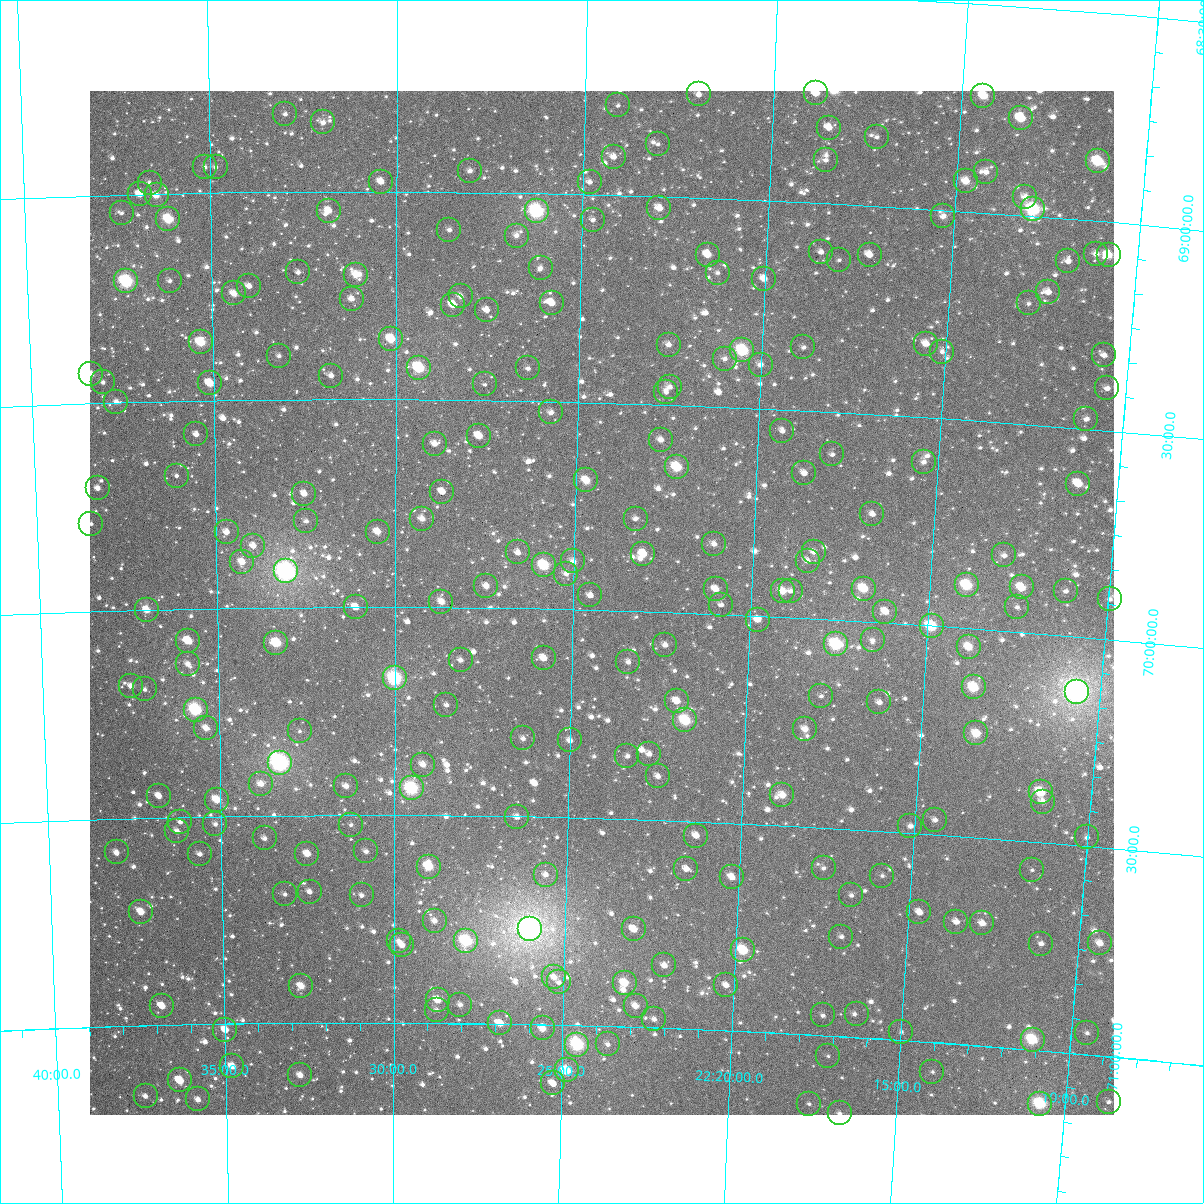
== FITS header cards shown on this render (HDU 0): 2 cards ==
NAXIS1  =                 1024
NAXIS2  =                 1024

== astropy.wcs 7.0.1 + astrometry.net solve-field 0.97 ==
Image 1024 x 1024 px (HDU 0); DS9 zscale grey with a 90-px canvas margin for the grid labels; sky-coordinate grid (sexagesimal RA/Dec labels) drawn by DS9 from the SOLVED WCS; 247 Tycho-2 reference stars matched to detected sources circled (green)
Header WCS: RA---TAN-SIP/DEC--TAN-SIP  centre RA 22:24:12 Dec +69:59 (336.05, +69.98 deg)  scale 8.66 arcsec/px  FOV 147.9' x 147.9'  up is +178 deg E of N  parity flipped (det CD > 0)
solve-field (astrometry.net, Tycho-2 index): VERIFIED the header's WCS against the Tycho-2 star catalogue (verified at 6 index scales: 24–247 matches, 0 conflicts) and refined it, rather than solving blind
Solved WCS: RA---TAN-SIP/DEC--TAN-SIP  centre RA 22:24:12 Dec +69:59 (336.05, +69.98 deg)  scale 8.67 arcsec/px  FOV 147.9' x 147.9'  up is +178 deg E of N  parity flipped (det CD > 0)
The solver's refit moves the header's centre by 0.2 arcsec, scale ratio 1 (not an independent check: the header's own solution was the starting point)
Tycho-2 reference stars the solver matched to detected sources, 247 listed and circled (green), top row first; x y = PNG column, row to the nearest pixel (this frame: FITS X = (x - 90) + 1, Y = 1024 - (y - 91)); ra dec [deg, ICRS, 3 dp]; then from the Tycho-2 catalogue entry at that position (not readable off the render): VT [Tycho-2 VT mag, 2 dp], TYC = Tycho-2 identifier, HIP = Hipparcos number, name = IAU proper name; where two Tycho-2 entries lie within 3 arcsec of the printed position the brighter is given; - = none
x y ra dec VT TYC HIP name
816 93 334.718 +68.737 10.60 4463-1259-1 - -
699 94 335.495 +68.752 10.16 4463-937-1 - -
983 96 333.607 +68.720 9.15 4463-553-1 - -
618 105 336.029 +68.784 11.88 4476-365-1 - -
285 114 338.243 +68.813 11.08 4476-400-1 - -
1021 118 333.349 +68.767 9.00 4463-609-1 - -
323 122 337.991 +68.834 10.67 4476-477-1 - -
829 128 334.621 +68.818 10.44 4463-1603-1 - -
877 137 334.299 +68.834 11.52 4463-447-1 - -
658 144 335.756 +68.874 11.51 4463-477-1 - -
614 157 336.049 +68.908 10.78 4476-640-1 - -
826 160 334.631 +68.896 11.24 4463-927-1 - -
1098 161 332.817 +68.856 8.16 4463-475-1 109534 -
205 167 338.782 +68.938 11.34 4476-496-1 - -
216 167 338.712 +68.938 11.27 4476-556-1 - -
470 171 337.009 +68.949 10.86 4476-621-1 - -
986 172 333.555 +68.902 10.69 4463-211-1 - -
966 181 333.685 +68.927 9.57 4463-729-1 - -
381 182 337.604 +68.976 9.98 4476-445-1 - -
590 182 336.205 +68.971 11.56 4476-1356-1 - -
150 183 339.156 +68.974 11.20 4476-582-1 - -
140 194 339.223 +69.000 10.33 4476-453-1 - -
157 195 339.111 +69.004 9.84 4476-449-1 - -
1025 197 333.281 +68.955 10.77 4463-703-1 - -
659 208 335.731 +69.028 10.10 4463-365-1 - -
1033 209 333.225 +68.983 7.41 4463-509-1 109661 -
329 211 337.955 +69.046 10.23 4476-284-1 - -
537 211 336.555 +69.044 7.14 4476-822-1 110749 -
122 213 339.348 +69.044 12.51 4476-687-1 - -
943 216 333.823 +69.015 10.31 4463-285-1 - -
168 219 339.035 +69.061 8.44 4476-108-1 111569 -
593 220 336.176 +69.061 11.41 4476-70-1 - -
449 230 337.142 +69.091 10.86 4476-800-1 - -
517 236 336.688 +69.103 10.61 4476-624-1 - -
821 252 334.632 +69.118 11.36 4463-79-1 - -
1096 254 332.780 +69.079 11.18 4463-343-1 - -
708 255 335.396 +69.136 9.72 4463-561-1 - -
870 255 334.303 +69.118 10.28 4463-661-1 - -
1109 255 332.695 +69.079 9.06 4463-359-1 - -
839 260 334.507 +69.134 11.83 4463-787-1 - -
1068 261 332.962 +69.101 10.52 4463-459-1 - -
541 268 336.522 +69.179 11.74 4476-388-1 - -
298 272 338.164 +69.194 11.52 4476-790-1 - -
718 273 335.322 +69.178 11.16 4463-969-1 - -
356 275 337.773 +69.200 9.48 4476-262-1 111146 -
764 279 335.007 +69.188 9.77 4463-1409-1 - -
126 281 339.330 +69.209 7.35 4476-387-1 111670 -
170 281 339.035 +69.210 10.88 4476-627-1 - -
249 286 338.498 +69.226 10.75 4476-266-1 - -
1048 292 333.081 +69.179 10.36 4463-67-1 - -
234 293 338.599 +69.243 9.96 4476-494-1 - -
461 296 337.062 +69.251 10.84 4476-94-1 - -
352 299 337.802 +69.258 10.21 4476-507-1 - -
552 303 336.443 +69.263 10.69 4476-917-1 - -
1029 303 333.206 +69.210 11.11 4463-1531-1 - -
453 305 337.113 +69.271 10.41 4476-330-1 - -
487 310 336.884 +69.283 11.07 4476-692-1 - -
391 339 337.532 +69.355 8.84 4476-610-1 - -
201 342 338.831 +69.359 8.51 4476-749-1 - -
926 344 333.886 +69.324 10.01 4463-103-1 - -
669 345 335.637 +69.356 10.59 4463-519-1 - -
803 347 334.718 +69.349 11.14 4463-545-1 - -
742 350 335.133 +69.363 7.74 4463-605-1 110307 -
942 352 333.772 +69.340 11.17 4463-173-1 - -
1104 355 332.670 +69.320 11.14 4463-469-1 - -
279 356 338.300 +69.394 10.95 4480-136-1 - -
725 359 335.251 +69.385 11.34 4467-79-1 - -
761 365 335.005 +69.395 10.62 4467-53-1 - -
419 368 337.341 +69.423 8.04 4480-33-1 - -
528 368 336.595 +69.422 11.82 4480-62-1 - -
91 374 339.588 +69.429 10.02 4480-35-1 - -
331 376 337.944 +69.443 10.85 4480-28-1 - -
103 382 339.508 +69.450 11.13 4480-13-1 - -
210 383 338.775 +69.458 9.49 4480-56-1 - -
485 384 336.889 +69.462 11.85 4480-119-1 - -
670 387 335.620 +69.457 11.30 4467-219-1 - -
1107 388 332.629 +69.399 10.53 4467-290-1 - -
666 392 335.645 +69.471 11.11 4467-16-1 - -
116 402 339.420 +69.498 10.59 4480-211-1 - -
551 412 336.428 +69.527 10.75 4480-387-1 - -
1086 419 332.755 +69.477 10.69 4467-228-1 - -
782 431 334.834 +69.552 11.34 4467-348-1 - -
196 434 338.874 +69.581 11.43 4480-251-1 - -
479 436 336.925 +69.586 9.64 4480-314-1 - -
661 440 335.668 +69.585 10.34 4467-297-1 - -
435 444 337.230 +69.606 10.70 4480-209-1 - -
832 454 334.483 +69.603 11.40 4467-188-1 - -
924 462 333.849 +69.608 10.59 4467-208-1 - -
677 467 335.553 +69.650 8.23 4467-239-1 - -
804 473 334.670 +69.651 11.40 4467-304-1 - -
177 476 339.018 +69.679 11.19 4480-392-1 - -
586 480 336.177 +69.688 9.07 4480-357-1 - -
1078 484 332.774 +69.633 9.19 4467-63-1 - -
98 488 339.565 +69.705 10.92 4480-224-1 - -
442 492 337.174 +69.721 10.53 4480-377-1 - -
304 494 338.132 +69.727 10.51 4480-278-1 - -
872 514 334.182 +69.741 10.88 4467-349-1 - -
422 519 337.315 +69.786 10.29 4480-227-1 - -
636 519 335.828 +69.777 11.19 4467-54-1 - -
306 521 338.121 +69.792 11.10 4480-174-1 - -
91 524 339.620 +69.789 11.38 4480-4-1 - -
227 532 338.677 +69.817 10.22 4480-78-1 - -
378 532 337.623 +69.818 9.81 4480-132-1 - -
714 544 335.273 +69.831 10.16 4467-269-1 - -
253 546 338.492 +69.850 11.24 4480-398-1 - -
518 552 336.642 +69.865 10.80 4480-154-1 - -
814 552 334.576 +69.839 10.19 4467-262-1 - -
643 554 335.766 +69.860 9.57 4467-202-1 - -
1004 555 333.248 +69.819 10.49 4467-96-1 - -
573 561 336.254 +69.884 10.29 4480-117-1 - -
808 561 334.616 +69.861 10.88 4467-257-1 - -
242 562 338.569 +69.889 10.27 4480-122-1 - -
544 565 336.458 +69.895 8.07 4480-305-1 110711 -
286 571 338.262 +69.914 6.06 4480-1545-1 111314 -
566 574 336.300 +69.914 10.98 4480-413-1 - -
967 585 333.493 +69.898 8.03 4467-1129-1 109764 -
486 586 336.860 +69.946 10.73 4480-1158-1 - -
1022 587 333.111 +69.893 8.81 4467-1116-1 - -
716 589 335.251 +69.940 10.14 4467-994-1 - -
864 589 334.214 +69.921 8.57 4467-914-1 110005 -
783 591 334.780 +69.937 9.37 4467-931-1 - -
791 591 334.724 +69.936 10.96 4467-559-1 - -
1066 591 332.801 +69.893 11.33 4467-481-1 - -
590 595 336.128 +69.965 10.48 4480-1542-1 - -
1110 599 332.487 +69.903 11.02 4467-638-1 - -
441 602 337.174 +69.986 9.62 4480-1472-1 - -
721 605 335.208 +69.977 11.31 4467-1125-1 - -
356 607 337.777 +70.000 10.13 4480-1271-1 - -
1017 607 333.131 +69.940 11.17 4467-952-1 - -
147 610 339.247 +70.000 9.33 4480-1163-1 - -
885 612 334.051 +69.973 10.35 4467-645-1 - -
758 620 334.946 +70.009 10.24 4467-1159-1 - -
932 626 333.721 +70.001 8.04 4467-461-1 - -
873 640 334.130 +70.044 11.44 4467-836-1 - -
188 641 338.958 +70.077 9.30 4480-1227-1 - -
276 643 338.337 +70.085 8.38 4480-1086-1 - -
836 644 334.384 +70.059 7.50 4467-800-1 110062 -
665 645 335.591 +70.078 10.48 4467-734-1 - -
969 647 333.451 +70.045 9.14 4467-639-1 - -
544 658 336.445 +70.118 9.59 4480-1282-1 - -
461 660 337.035 +70.126 10.97 4480-1148-1 - -
628 662 335.847 +70.122 11.41 4467-362-1 - -
188 664 338.966 +70.133 10.48 4480-1283-1 - -
395 678 337.501 +70.171 7.14 4480-1333-1 111064 -
131 686 339.370 +70.183 10.66 4480-1071-1 - -
974 687 333.396 +70.141 8.17 4467-574-1 109724 -
145 689 339.275 +70.191 11.21 4480-1308-1 - -
1077 692 332.662 +70.133 5.56 4467-2426-1 109474 -
821 696 334.471 +70.185 11.97 4467-1157-1 - -
677 701 335.494 +70.212 9.82 4467-1149-1 - -
879 702 334.056 +70.192 10.89 4467-861-1 - -
446 705 337.132 +70.234 10.92 4480-1523-1 - -
196 710 338.918 +70.243 7.39 4480-567-1 111521 -
685 720 335.429 +70.258 8.04 4467-700-1 110399 -
206 728 338.846 +70.288 10.11 4480-467-1 - -
805 729 334.572 +70.266 10.32 4467-953-1 - -
300 731 338.178 +70.298 11.43 4480-1059-1 - -
976 733 333.352 +70.251 9.30 4467-434-1 - -
523 738 336.582 +70.312 10.85 4480-837-1 - -
570 740 336.248 +70.315 10.32 4480-1097-1 - -
649 754 335.678 +70.342 10.20 4467-940-1 - -
627 756 335.834 +70.349 10.95 4467-509-1 - -
280 763 338.320 +70.374 6.32 4480-1544-1 111325 -
423 765 337.295 +70.379 10.12 4480-549-1 - -
658 776 335.610 +70.395 10.44 4467-946-1 - -
261 784 338.456 +70.424 10.47 4480-731-1 - -
346 786 337.847 +70.431 10.14 4480-1087-1 - -
412 788 337.377 +70.436 7.30 4480-1390-1 111018 -
1041 792 332.863 +70.381 8.32 4467-1041-1 - -
782 795 334.711 +70.428 9.45 4467-772-1 - -
159 796 339.193 +70.448 10.27 4480-521-1 - -
217 800 338.777 +70.460 8.93 4480-553-1 - -
1043 802 332.844 +70.403 10.74 4467-1013-1 - -
517 817 336.615 +70.502 10.36 4480-1171-1 - -
935 820 333.605 +70.466 11.27 4467-752-1 - -
180 822 339.043 +70.512 11.15 4480-1312-1 - -
215 824 338.791 +70.519 11.15 4480-403-1 - -
351 825 337.814 +70.524 11.19 4480-1044-1 - -
910 826 333.779 +70.484 10.62 4467-428-1 - -
177 831 339.066 +70.535 10.79 4480-965-1 - -
696 836 335.321 +70.535 9.99 4467-452-1 - -
1087 837 332.505 +70.480 11.10 4467-818-1 - -
265 838 338.437 +70.555 11.35 4480-917-1 - -
366 851 337.703 +70.588 10.82 4480-1383-1 - -
117 852 339.510 +70.582 11.18 4480-1457-1 - -
200 854 338.908 +70.590 11.13 4480-1444-1 - -
307 854 338.129 +70.593 9.70 4480-417-1 - -
429 867 337.251 +70.625 8.54 4480-1123-1 - -
824 868 334.386 +70.598 11.35 4467-681-1 - -
686 869 335.381 +70.615 10.56 4467-680-1 - -
1032 870 332.880 +70.569 11.87 4467-353-1 - -
546 875 336.400 +70.640 11.06 4480-1388-1 - -
882 876 333.961 +70.608 11.46 4467-872-1 - -
732 877 335.046 +70.631 10.49 4467-799-1 - -
310 892 338.115 +70.685 10.79 4480-647-1 - -
285 894 338.295 +70.690 11.39 4480-541-1 - -
362 895 337.736 +70.693 10.88 4480-881-1 - -
851 895 334.175 +70.660 11.16 4467-413-1 - -
141 912 339.344 +70.726 9.51 4480-867-1 - -
919 912 333.673 +70.690 10.31 4467-754-1 - -
435 921 337.203 +70.754 11.36 4480-1442-1 - -
956 922 333.400 +70.707 11.41 4467-476-1 - -
982 923 333.211 +70.705 10.19 4467-824-1 - -
530 929 336.503 +70.771 5.61 4480-1543-1 110725 -
634 929 335.748 +70.765 9.79 4467-778-1 - -
841 937 334.230 +70.760 11.16 4467-615-1 - -
399 941 337.466 +70.802 11.39 4480-1106-1 - -
466 941 336.972 +70.802 7.71 4480-907-1 110885 -
1100 943 332.345 +70.731 9.59 4467-942-1 - -
1041 944 332.771 +70.744 10.83 4467-703-1 - -
402 945 337.440 +70.813 10.34 4480-1297-1 - -
743 950 334.941 +70.805 8.50 4467-732-1 - -
664 965 335.515 +70.849 10.93 4467-604-1 - -
554 977 336.322 +70.885 10.93 4480-968-1 - -
559 982 336.286 +70.898 11.43 4480-956-1 - -
625 983 335.802 +70.895 9.30 4467-1145-1 - -
726 985 335.056 +70.891 10.52 4467-655-1 - -
301 986 338.181 +70.912 9.51 4480-836-1 - -
438 1000 337.175 +70.945 9.54 4480-746-1 - -
460 1005 337.010 +70.955 10.95 4480-752-1 - -
162 1006 339.207 +70.954 9.83 4480-660-1 - -
636 1006 335.715 +70.949 10.29 4467-498-1 - -
437 1010 337.183 +70.969 11.49 4480-708-1 - -
857 1014 334.084 +70.944 11.99 4467-600-1 - -
823 1015 334.333 +70.952 11.06 4467-1003-1 - -
654 1019 335.577 +70.980 10.85 4467-669-1 - -
500 1023 336.714 +70.999 9.80 4480-890-1 - -
543 1028 336.396 +71.009 9.86 4480-816-1 - -
225 1030 338.743 +71.014 10.06 4480-762-1 - -
901 1032 333.749 +70.980 11.41 4467-781-1 - -
1087 1033 332.381 +70.949 11.10 4467-1141-1 - -
1033 1040 332.778 +70.976 7.93 4467-805-1 109517 -
608 1044 335.912 +71.044 11.11 4467-583-1 - -
577 1045 336.137 +71.047 7.45 4480-604-1 110610 -
828 1056 334.278 +71.049 11.73 4467-443-1 - -
232 1066 338.696 +71.102 10.01 4480-812-1 - -
567 1070 336.213 +71.109 8.62 4480-662-1 - -
932 1072 333.498 +71.071 11.57 4467-630-1 - -
300 1075 338.194 +71.126 9.84 4480-612-1 - -
180 1080 339.088 +71.134 9.11 4480-534-1 111585 -
553 1083 336.311 +71.141 11.08 4480-438-1 - -
146 1096 339.348 +71.169 11.00 4480-936-1 - -
198 1099 338.957 +71.181 10.40 4480-632-1 - -
1109 1102 332.177 +71.108 11.06 4467-992-1 - -
809 1104 334.401 +71.166 11.97 4467-458-1 - -
1040 1104 332.683 +71.128 7.55 4467-990-1 109479 -
840 1113 334.167 +71.185 11.03 4467-722-1 - -